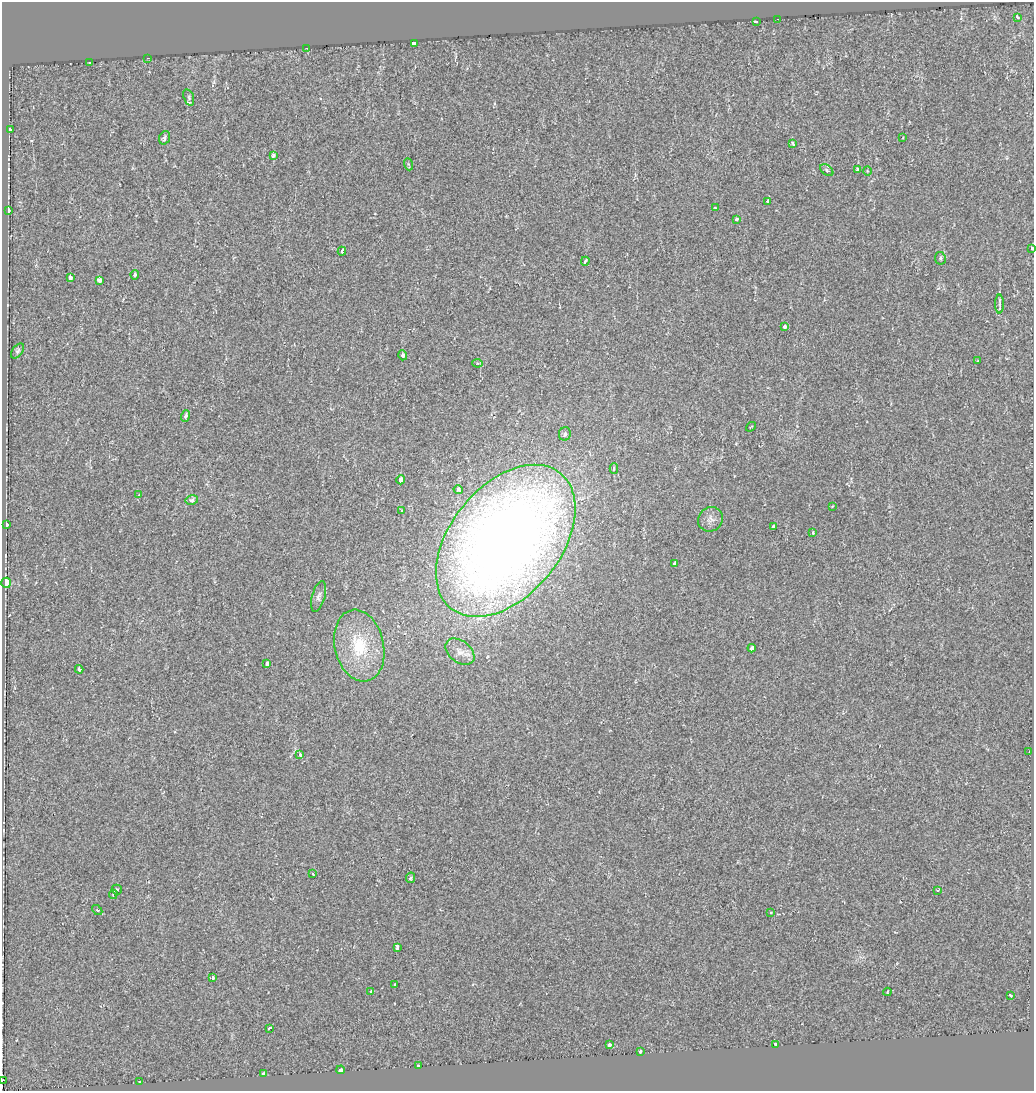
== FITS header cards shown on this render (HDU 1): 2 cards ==
NAXIS1  =                 1032
NAXIS2  =                 1089

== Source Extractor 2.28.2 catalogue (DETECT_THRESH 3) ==
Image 1032 x 1089 px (HDU 1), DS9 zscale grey, 1 PNG px = 1 image px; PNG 1036 x 1093 px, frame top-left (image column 1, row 1089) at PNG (2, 2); each listed source drawn as its Kron ellipse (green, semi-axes under 4 px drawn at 4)
Background 0.00823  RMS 0.0075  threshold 0.0224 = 3 sigma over >= 5 px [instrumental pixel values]
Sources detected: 81; all 81 listed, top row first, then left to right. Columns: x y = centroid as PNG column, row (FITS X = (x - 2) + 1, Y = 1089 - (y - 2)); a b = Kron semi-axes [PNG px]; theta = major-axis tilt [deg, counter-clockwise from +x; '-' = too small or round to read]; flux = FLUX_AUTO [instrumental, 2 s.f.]
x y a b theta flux
1017 17 3 3 - 2.3
778 19 2 2 - 0.33
756 21 3 3 - 13
414 43 4 4 - 12
306 48 2 2 - 0.33
148 58 3 2 - 0.59
90 62 3 3 - 26
189 97 8 5 -72 1
10 130 3 3 - 4.4
165 138 7 5 69 1.6
903 138 4 3 - 0.43
793 144 4 3 - 1
273 155 3 3 - 3.2
408 164 6 4 -71 0.64
857 169 3 3 - 1.8
827 170 7 5 -37 0.98
867 171 4 3 - 0.41
768 201 3 3 - 6.3
715 208 3 3 - 1
8 211 3 3 - 3.6
736 219 3 3 - 3.5
1032 249 3 3 - 2.4
342 251 4 3 - 2.7
940 258 6 5 - 1.1
585 261 4 3 - 1.5
135 275 5 3 - 1.3
70 277 3 3 - 5.6
99 280 4 3 - 5.3
1000 304 9 3 -90 1.2
785 327 4 3 - 4.7
18 351 8 5 53 1.1
403 355 5 4 - 1
978 361 3 3 - 4.1
477 363 5 4 - 0.51
186 416 6 4 74 1.4
751 427 5 3 - 0.44
565 434 7 6 - 1.5
614 469 5 4 - 1.1
401 480 4 3 - 22
458 490 4 4 - 1.6
139 495 4 4 - 0.44
192 500 6 4 11 2.7
832 506 4 3 - 0.43
401 511 3 3 - 2.4
710 519 13 12 - 3.5
6 524 3 3 - 4.5
773 527 4 3 - 1.4
813 532 3 3 - 1.2
506 541 87 55 51 760
675 564 4 4 - 2.8
6 583 5 4 - 17
318 596 16 6 75 2.1
359 646 36 24 -77 26
752 648 4 3 - 3
460 652 16 10 -38 4.8
267 663 4 4 - 2.8
79 669 4 3 - 1.5
1029 752 3 2 - 0.35
300 755 3 3 - 4.2
313 874 3 2 - 0.54
411 878 5 4 - 1.3
117 890 5 5 - 0.98
938 890 3 3 - 2.2
113 894 5 3 - 0.74
97 910 6 4 -43 0.66
771 912 3 3 - 0.48
397 947 4 3 - 3
213 978 4 3 - 0.98
395 985 3 3 - 1.4
371 992 3 2 - 0.61
887 992 4 3 - 0.97
1010 996 3 3 - 2.5
269 1028 4 2 - 0.68
775 1044 4 3 - 13
609 1045 3 3 - 4.2
640 1051 4 3 - 1.4
419 1066 3 3 - 2.1
340 1070 4 3 - 15
263 1073 3 3 - 0.93
2 1080 3 2 - 6
140 1082 3 3 - 3.6
At the frame edge (FLAGS 8, measured only in part): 2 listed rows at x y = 1032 249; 2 1080